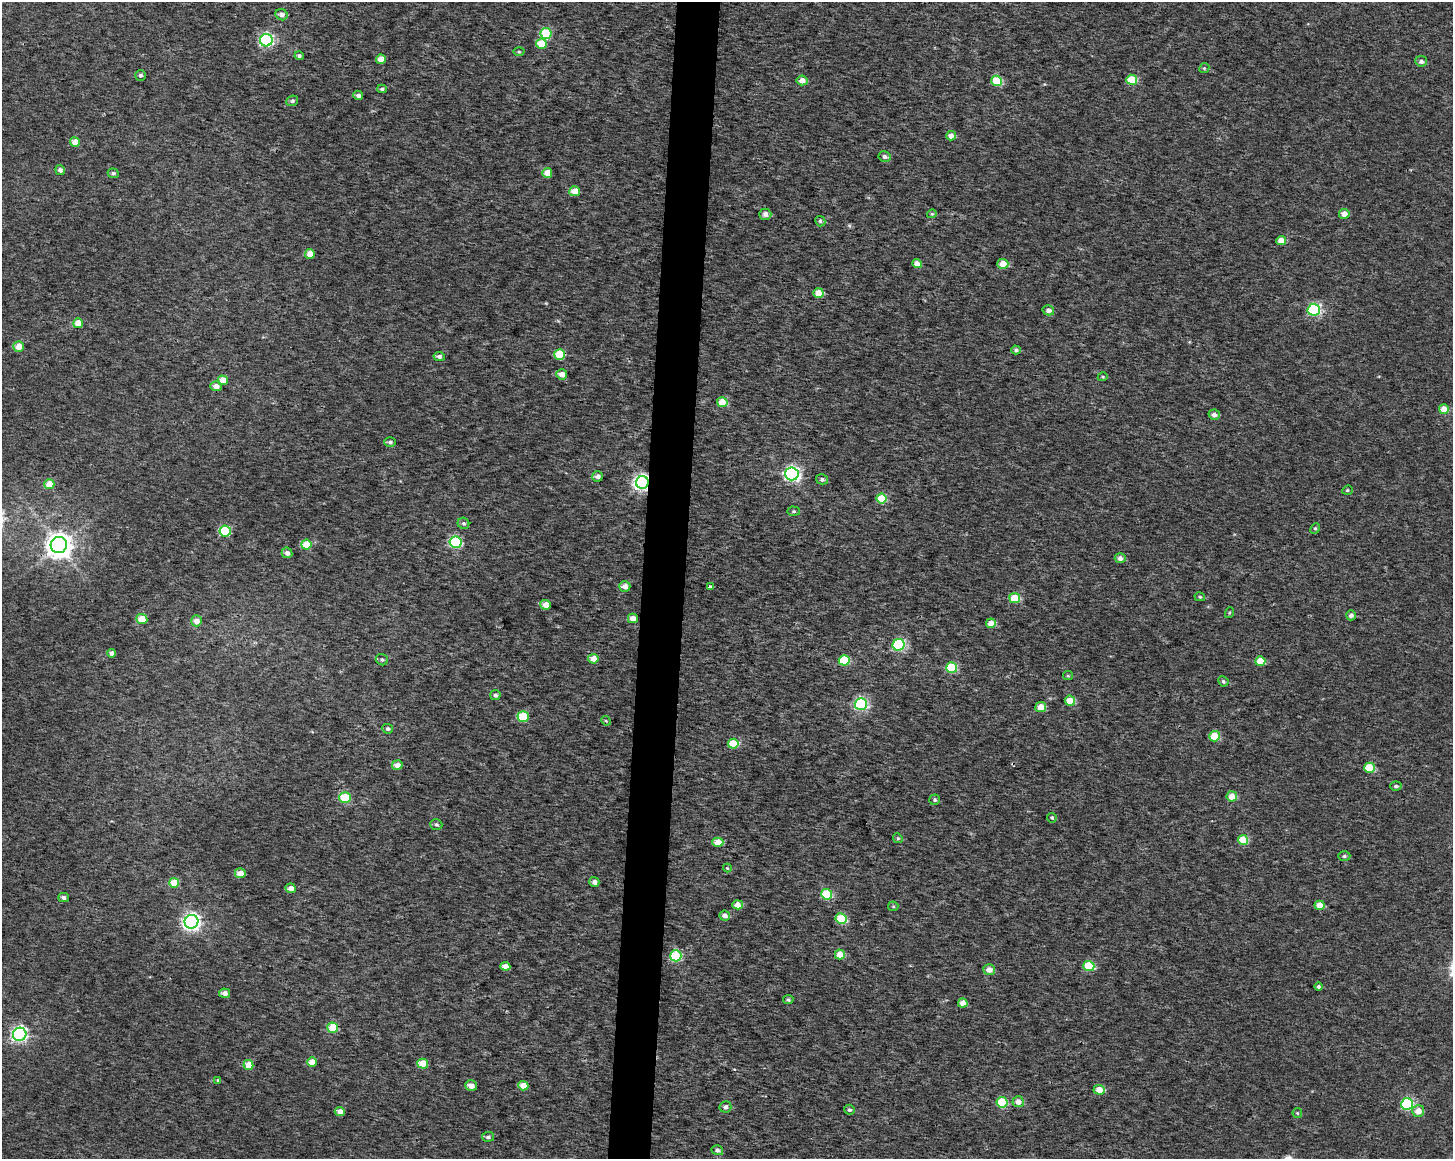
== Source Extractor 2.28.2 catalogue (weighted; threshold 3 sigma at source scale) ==
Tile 8 of 3 x 4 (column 2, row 3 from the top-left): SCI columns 1735-3185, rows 1164-2320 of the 4868 x 4642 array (HDU 1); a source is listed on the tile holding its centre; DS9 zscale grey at full resolution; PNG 1455 x 1161 px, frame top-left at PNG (2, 2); each listed source drawn as its Kron ellipse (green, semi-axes under 4 px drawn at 4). Shown black and unused: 3% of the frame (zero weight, under 3 of 4 exposures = <1% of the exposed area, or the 3 px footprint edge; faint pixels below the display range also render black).
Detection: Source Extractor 2.28.2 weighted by HDU 2 'WHT'; one run over the whole footprint, this tile lists its part. Background 9.45e-04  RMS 0.0025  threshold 0.0111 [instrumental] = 3 sigma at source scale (4.5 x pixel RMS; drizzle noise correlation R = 1.50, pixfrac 1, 0.0396/0.0396 arcsec/px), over >= 5 px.
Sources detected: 145; all 145 listed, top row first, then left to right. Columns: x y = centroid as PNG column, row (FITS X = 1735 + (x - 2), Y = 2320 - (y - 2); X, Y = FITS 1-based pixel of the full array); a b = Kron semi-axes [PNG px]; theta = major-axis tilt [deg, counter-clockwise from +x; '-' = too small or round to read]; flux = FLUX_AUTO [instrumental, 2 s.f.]
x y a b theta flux
281 15 6 5 - 1.1
546 33 5 5 - 15
266 40 6 6 - 47
541 44 5 5 - 6.6
519 52 5 3 - 0.29
299 56 4 4 - 0.49
381 59 5 4 - 2.7
1421 61 6 5 - 0.91
1204 68 5 4 - 0.32
140 75 5 5 - 0.51
802 80 5 5 - 2.1
1132 80 5 5 - 8.2
997 81 5 5 - 11
382 89 5 4 - 0.49
358 95 5 4 - 0.91
292 101 6 5 - 0.59
951 136 5 4 - 1.5
75 142 5 4 - 3.5
885 157 6 5 - 0.83
60 170 5 4 - 0.79
113 173 6 5 - 0.53
547 173 5 5 - 3.6
575 191 5 5 - 3.3
765 214 6 5 - 1.3
932 214 5 4 - 0.29
1344 214 5 5 - 2
820 221 5 5 - 0.45
1281 240 5 4 - 2.6
310 254 5 5 - 3.4
917 264 5 4 - 1.7
1003 264 5 5 - 4
818 293 5 5 - 3.2
1048 310 6 5 - 1
1314 310 6 6 - 40
78 323 5 5 - 4.2
19 346 5 5 - 3.8
1016 350 5 4 - 0.56
560 354 5 5 - 9.6
439 356 6 4 -9 0.83
562 374 5 5 - 1.9
1103 377 5 4 - 0.31
223 380 5 5 - 3.8
216 386 6 5 - 1.6
722 402 5 5 - 6
1444 409 5 5 - 3
1214 415 5 5 - 1.1
390 442 6 5 - 0.58
792 474 7 6 - 66
598 476 5 5 - 1.1
822 479 6 5 - 0.68
642 482 6 6 - 86
49 484 5 5 - 5.1
1347 490 5 4 - 0.38
881 499 5 5 - 6.9
794 511 6 4 -2 0.39
463 523 6 5 - 0.54
1315 528 5 4 - 0.37
225 531 6 5 - 18
455 542 6 5 - 26
306 544 5 5 - 6.8
59 545 8 8 - 310
287 553 5 5 - 1.2
1120 558 5 5 - 1.1
625 586 6 5 - 1.8
710 587 4 3 - 0.93
1200 597 5 4 - 0.35
1015 598 5 5 - 7.3
545 605 5 5 - 2.4
1229 613 5 3 - 0.29
1351 615 5 5 - 1
633 618 5 5 - 1.9
142 619 5 5 - 5.7
196 621 5 5 - 1.7
991 623 5 4 - 2.7
899 645 6 5 - 31
112 653 4 4 - 1
593 659 5 4 - 2.8
382 660 6 5 - 0.57
844 660 5 5 - 11
1260 661 5 5 - 4.8
952 667 5 5 - 12
1068 676 5 4 - 0.31
1223 681 5 5 - 0.53
495 695 5 5 - 0.67
1070 701 5 5 - 4
861 704 6 6 - 38
1041 707 5 5 - 3.4
523 717 5 5 - 11
606 721 5 4 - 0.29
388 729 5 5 - 0.51
1214 736 5 5 - 7.3
733 744 5 5 - 7.5
397 765 5 4 - 1.7
1369 768 5 5 - 8.8
1396 786 5 4 - 0.57
1232 796 5 5 - 3
345 798 5 5 - 14
935 800 5 5 - 0.54
1052 818 5 4 - 0.39
436 825 6 5 - 0.54
898 838 5 4 - 0.34
1243 840 5 5 - 7.7
718 842 5 4 - 4.1
1344 856 6 5 - 0.51
727 868 4 4 - 0.27
240 873 5 5 - 2.4
594 882 5 5 - 0.94
174 883 5 5 - 5.7
291 888 5 4 - 1.6
827 894 5 5 - 10
64 898 5 4 - 0.77
737 905 5 4 - 2.2
1320 905 5 4 - 3.9
893 906 5 4 - 0.33
725 916 5 5 - 1.2
841 919 5 5 - 11
191 922 7 6 - 100
840 954 5 5 - 3.7
676 956 6 5 - 19
505 966 5 4 - 1.7
1089 966 5 5 - 11
989 970 6 5 - 1.8
1318 986 4 4 - 0.48
225 993 5 5 - 1.3
788 1000 5 4 - 0.49
963 1003 5 4 - 3
333 1028 5 5 - 9.1
20 1034 7 6 - 69
312 1062 5 5 - 3.8
423 1064 5 5 - 6.3
248 1065 5 5 - 4.7
218 1080 4 4 - 0.3
471 1086 6 5 - 1.6
523 1086 5 4 - 3.4
1099 1090 6 5 - 3.4
1002 1102 5 5 - 14
1018 1102 6 5 - 1.9
1407 1104 6 5 - 29
725 1107 6 5 - 0.96
849 1110 5 5 - 0.61
340 1111 5 4 - 1.9
1418 1111 6 6 - 2.8
1297 1113 5 4 - 0.3
488 1137 6 4 5 0.58
717 1150 6 5 - 0.83
Overlapping masked pixels (flux is a lower limit): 1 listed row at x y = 642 482